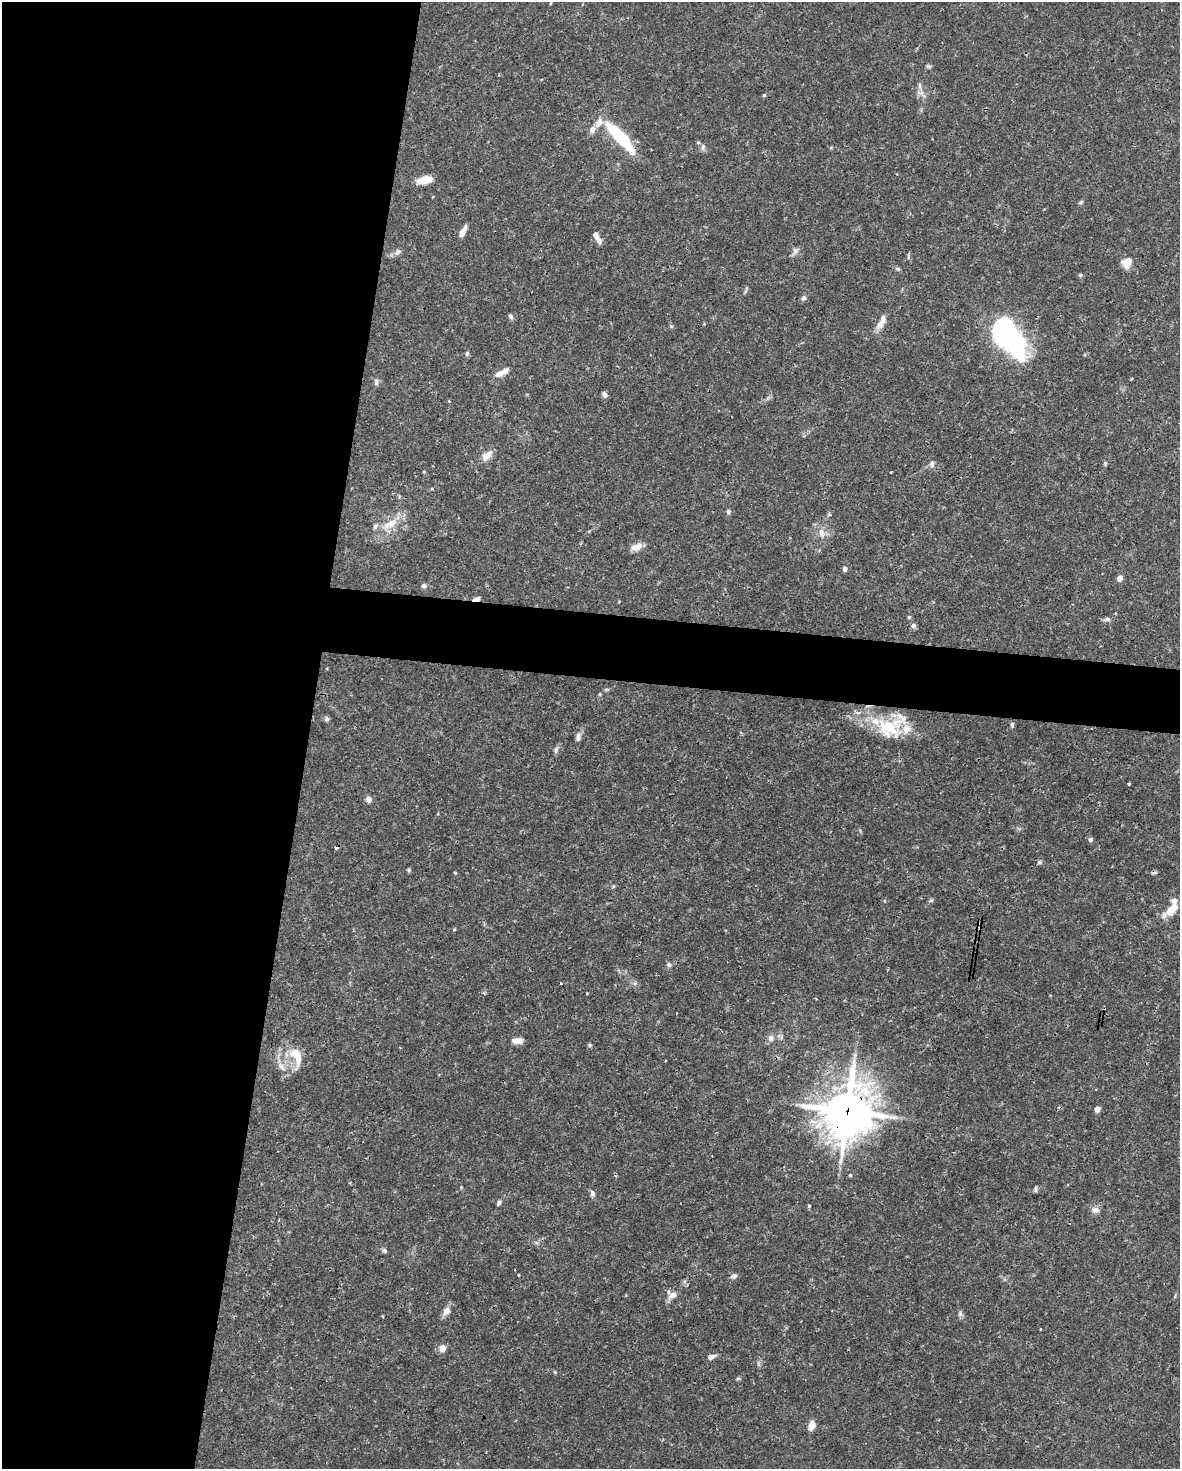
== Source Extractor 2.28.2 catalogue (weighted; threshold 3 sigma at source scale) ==
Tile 5 of 4 x 3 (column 1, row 2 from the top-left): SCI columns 4-1181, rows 1694-3160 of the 4716 x 4739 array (HDU 1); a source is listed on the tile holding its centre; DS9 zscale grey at full resolution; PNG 1182 x 1471 px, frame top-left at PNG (2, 2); no overlay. Shown black and unused: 29% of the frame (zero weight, under 3 of 4 exposures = <1% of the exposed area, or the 3 px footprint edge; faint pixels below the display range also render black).
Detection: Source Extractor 2.28.2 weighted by HDU 2 'WHT'; one run over the whole footprint, this tile lists its part. Background 0.0444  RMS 0.0019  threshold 0.00835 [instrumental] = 3 sigma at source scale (4.5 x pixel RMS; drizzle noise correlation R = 1.50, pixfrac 1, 0.05/0.05 arcsec/px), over >= 5 px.
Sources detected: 89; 2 inside a brighter object's white glare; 2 cosmic-ray / hot-pixel residue — not listed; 7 inside a brighter listed object's ellipse — not listed separately; the other 78 listed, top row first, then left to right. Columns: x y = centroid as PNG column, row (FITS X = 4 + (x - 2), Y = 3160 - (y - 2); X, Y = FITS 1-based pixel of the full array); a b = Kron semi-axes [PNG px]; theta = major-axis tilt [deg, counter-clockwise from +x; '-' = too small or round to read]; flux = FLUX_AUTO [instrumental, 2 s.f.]
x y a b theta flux
551 3 5 3 - 0.14
928 66 6 4 -11 0.31
920 86 9 4 -82 0.51
764 95 5 5 - 0.2
592 129 9 7 74 0.96
623 139 42 10 -44 12
703 147 9 5 -89 0.55
425 180 14 7 10 3.2
1081 202 7 4 33 0.29
463 231 13 5 62 1.3
597 237 15 5 -61 1.4
795 251 7 6 - 0.57
398 252 12 6 51 0.61
1127 263 10 9 - 2.2
898 269 6 5 - 0.29
1080 275 5 5 - 0.25
804 298 8 7 - 0.44
511 316 8 5 -59 0.4
882 321 21 7 63 1.6
1010 339 48 26 -61 28
467 353 6 5 - 0.4
502 372 20 7 29 1.4
1131 379 3 3 - 0.24
376 382 9 5 89 0.5
604 394 7 5 -63 0.57
487 455 17 9 44 1.5
1105 463 7 4 -90 0.25
932 464 9 6 -81 0.6
728 512 6 6 - 0.37
391 524 27 9 35 3
821 533 14 6 -70 1.1
636 547 15 8 17 1.4
845 569 5 4 - 0.65
1120 578 5 4 - 1.7
424 586 7 6 - 0.52
477 599 8 4 16 0.68
909 617 5 5 - 0.25
1107 619 8 6 14 0.51
913 626 6 6 - 0.59
327 719 6 6 - 0.46
1012 725 8 5 -89 0.37
888 728 38 29 -5 9.9
578 737 13 6 87 0.72
556 750 10 5 72 0.5
1129 784 3 3 - 0.37
369 799 7 6 - 0.86
1091 839 5 5 - 0.45
1040 862 7 5 16 0.35
408 870 5 5 - 0.29
455 873 4 3 - 0.18
613 886 5 5 - 0.24
932 900 6 4 71 0.27
1171 909 17 9 44 2.6
669 964 7 6 - 0.41
587 993 3 3 - 0.2
771 1038 8 7 - 0.86
517 1041 12 6 3 1.3
295 1053 17 12 19 2.7
282 1066 13 6 -53 1.1
1097 1109 6 5 - 0.9
847 1111 18 17 - 520
850 1175 4 4 - 0.21
1036 1190 8 4 90 0.3
592 1193 8 6 -73 0.56
499 1203 6 5 - 0.49
809 1206 5 4 - 0.22
1095 1210 11 7 1 0.87
384 1251 6 5 - 0.41
734 1276 8 6 26 0.62
673 1295 11 8 36 1.2
447 1311 12 9 54 1.1
960 1314 7 6 - 0.44
382 1316 2 2 - 0.2
442 1348 6 5 - 2.3
711 1357 9 6 16 0.89
555 1372 6 3 -71 0.19
738 1378 6 4 1 0.25
811 1425 10 6 76 1.7
Overlapping masked pixels (flux is a lower limit): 3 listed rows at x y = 1010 339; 477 599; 847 1111